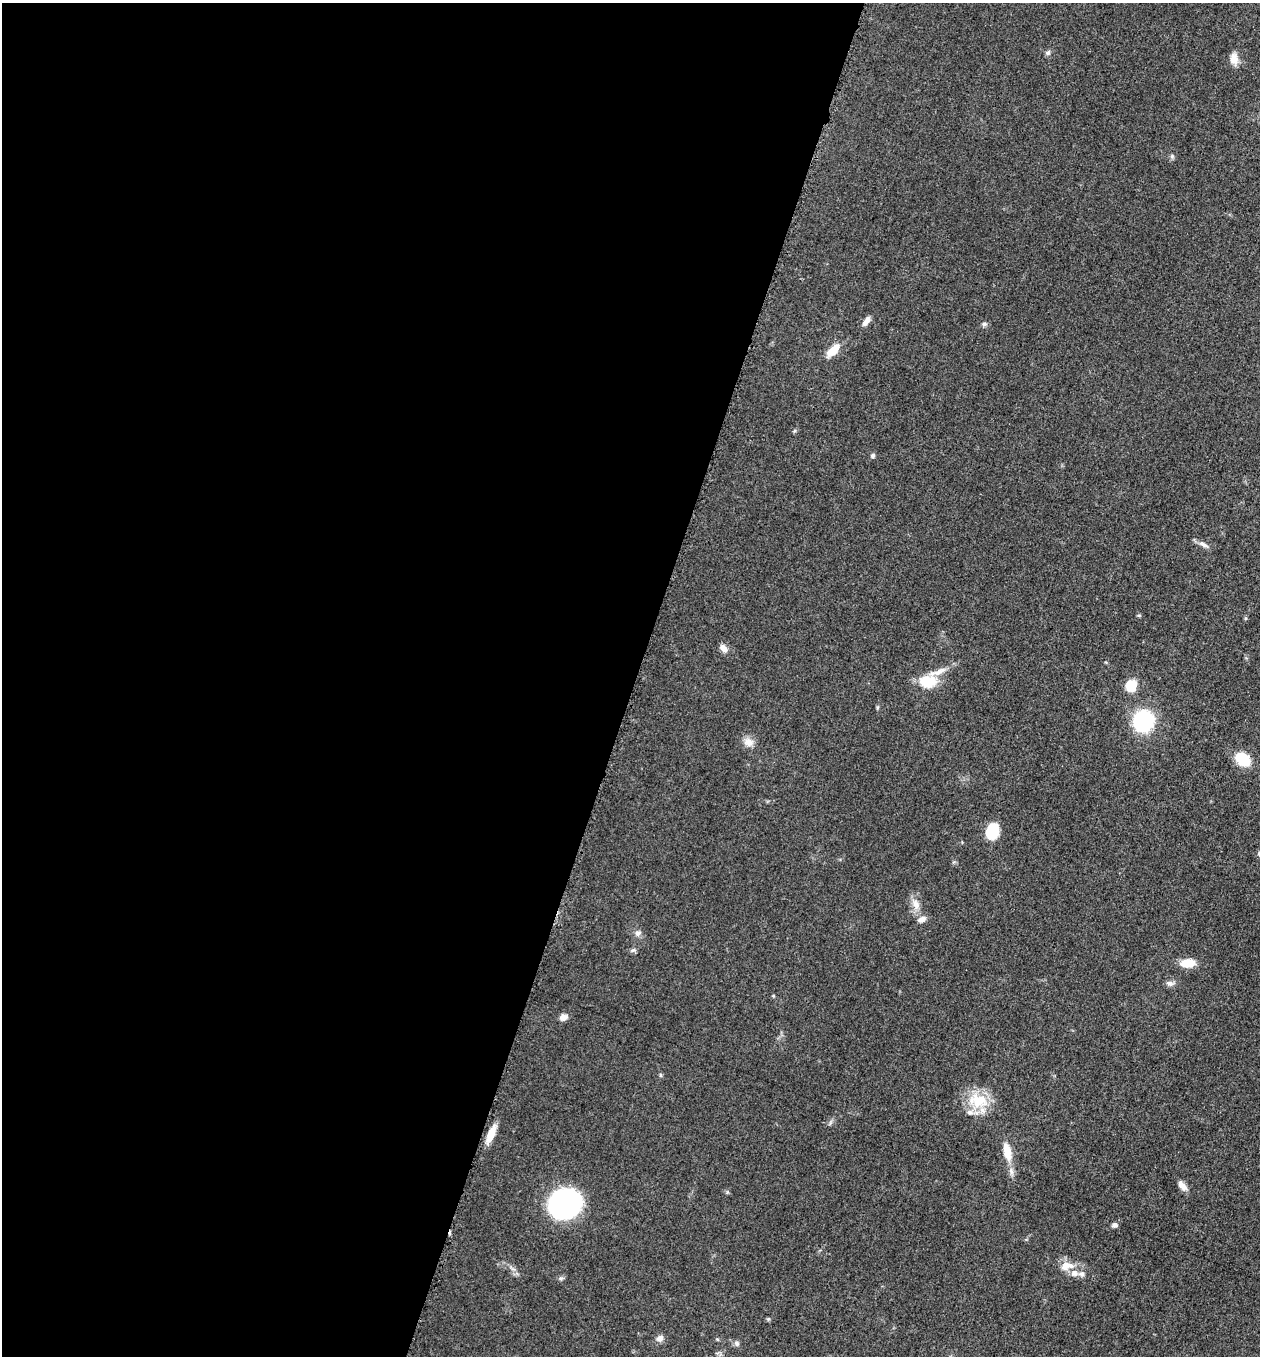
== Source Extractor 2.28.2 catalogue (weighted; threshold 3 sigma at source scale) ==
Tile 5 of 4 x 4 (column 1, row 2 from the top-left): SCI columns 197-1454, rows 2723-4076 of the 5506 x 5461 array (HDU 1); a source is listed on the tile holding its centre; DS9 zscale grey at full resolution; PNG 1262 x 1358 px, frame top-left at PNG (2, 3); no overlay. Shown black and unused: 50% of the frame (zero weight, under 3 of 5 exposures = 4% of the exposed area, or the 3 px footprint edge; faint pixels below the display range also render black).
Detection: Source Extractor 2.28.2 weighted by HDU 2 'WHT'; one run over the whole footprint, this tile lists its part. Background 0.0603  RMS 0.0062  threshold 0.0277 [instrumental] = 3 sigma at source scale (4.5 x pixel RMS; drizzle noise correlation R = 1.50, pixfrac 1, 0.05/0.05 arcsec/px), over >= 5 px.
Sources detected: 40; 2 inside a brighter listed object's ellipse — not listed separately; the other 38 listed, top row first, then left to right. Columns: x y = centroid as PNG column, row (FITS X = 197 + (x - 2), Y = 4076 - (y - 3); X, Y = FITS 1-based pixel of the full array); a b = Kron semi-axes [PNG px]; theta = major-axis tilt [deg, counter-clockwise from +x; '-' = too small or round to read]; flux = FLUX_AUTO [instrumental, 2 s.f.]
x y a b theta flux
1048 53 8 6 49 1.4
1234 59 15 9 -79 5
1172 156 6 5 - 1.1
866 321 13 6 52 3.5
984 324 8 5 9 1.4
833 350 19 8 44 9.3
873 456 6 5 - 1.3
1203 544 16 6 -30 2.9
1138 615 6 3 0 0.69
723 648 11 7 -44 3.7
938 672 30 7 19 7.7
928 681 17 12 2 18
1131 686 11 10 - 14
1143 721 18 17 - 54
748 742 14 11 -16 4.9
1243 759 11 9 -38 26
992 831 14 10 73 24
1259 853 7 3 -90 0.84
916 904 16 9 -69 5.6
922 919 11 8 27 3.3
638 933 9 8 - 2.5
633 950 7 4 43 1.2
1188 963 17 9 4 10
1170 983 10 7 -12 2.4
563 1017 10 7 12 3.3
661 1075 6 4 -89 0.82
978 1101 30 20 -12 20
491 1134 19 8 68 8.6
1007 1151 26 10 -77 10
1182 1186 14 7 -51 3.9
564 1204 30 26 19 110
1114 1225 7 6 - 1.8
1067 1266 19 11 4 8
1082 1274 9 6 -3 2
561 1278 7 4 18 1
768 1319 5 5 - 0.8
660 1338 10 8 37 3
737 1343 8 6 -53 1.6
Isophote crosses this tile's border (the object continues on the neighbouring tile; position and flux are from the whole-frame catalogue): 1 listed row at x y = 1259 853